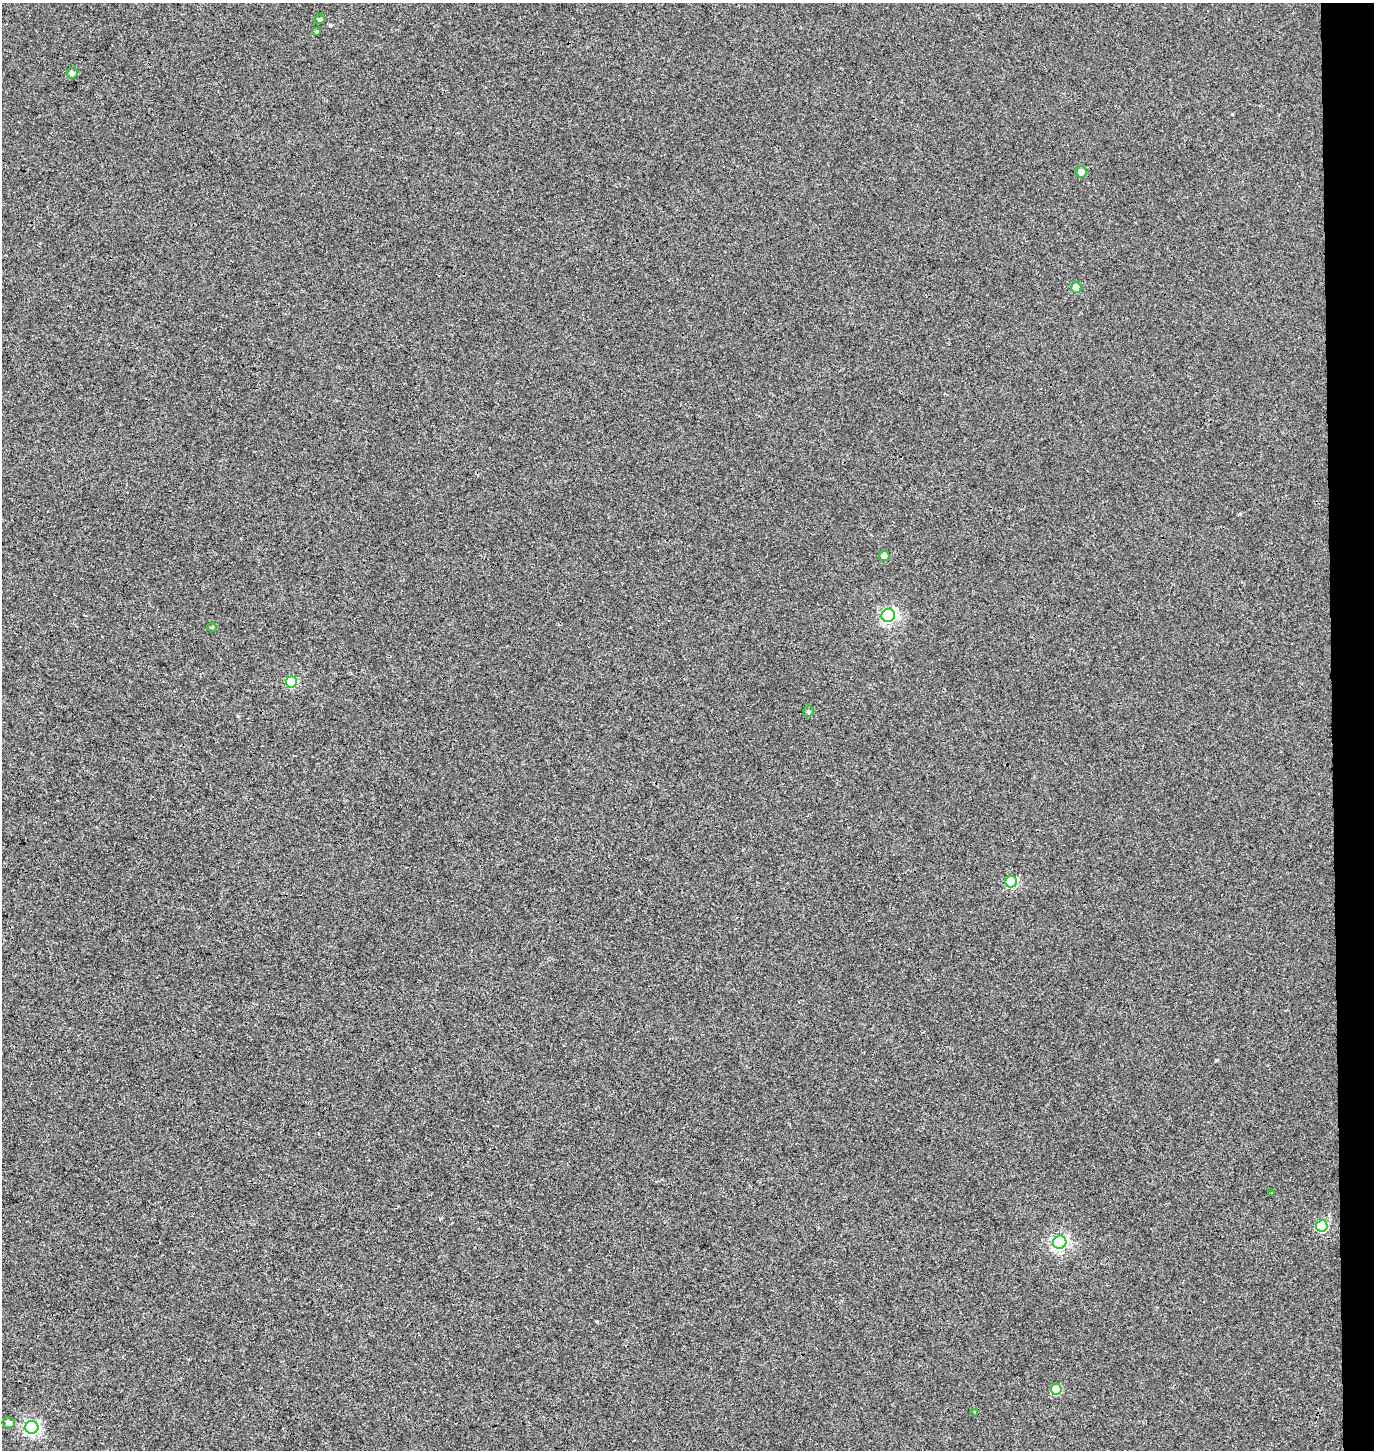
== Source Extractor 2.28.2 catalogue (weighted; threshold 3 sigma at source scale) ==
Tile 6 of 3 x 3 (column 3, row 2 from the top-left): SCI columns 3014-4385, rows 1459-2906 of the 4654 x 4357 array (HDU 1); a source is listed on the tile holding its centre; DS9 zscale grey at full resolution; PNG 1376 x 1452 px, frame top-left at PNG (2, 3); each listed source drawn as its Kron ellipse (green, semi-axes under 4 px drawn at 4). Shown black and unused: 3% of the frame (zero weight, under 3 of 4 exposures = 5% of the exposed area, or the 3 px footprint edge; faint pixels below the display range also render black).
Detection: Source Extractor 2.28.2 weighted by HDU 2 'WHT'; one run over the whole footprint, this tile lists its part. Background 0.00251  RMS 0.004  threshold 0.0179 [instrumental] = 3 sigma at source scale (4.5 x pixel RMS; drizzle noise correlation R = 1.50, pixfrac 1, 0.0396/0.0396 arcsec/px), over >= 5 px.
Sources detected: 18; all 18 listed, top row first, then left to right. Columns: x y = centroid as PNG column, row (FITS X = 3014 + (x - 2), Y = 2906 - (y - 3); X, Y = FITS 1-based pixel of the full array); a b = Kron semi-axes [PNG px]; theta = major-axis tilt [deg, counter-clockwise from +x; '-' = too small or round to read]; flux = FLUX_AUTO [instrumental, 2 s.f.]
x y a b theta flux
320 19 5 4 - 0.73
317 31 4 3 - 0.44
72 73 5 5 - 1.2
1081 172 5 5 - 3
1076 287 5 5 - 6.5
884 556 5 5 - 1.8
888 615 7 6 - 81
212 627 5 4 - 0.5
291 682 5 5 - 19
808 712 5 5 - 0.69
1011 882 6 5 - 27
1272 1193 4 3 - 0.34
1322 1226 5 5 - 26
1060 1242 7 6 - 86
1056 1389 5 5 - 13
975 1412 4 3 - 0.33
9 1423 6 5 - 1.6
32 1427 6 6 - 76
Unlisted compact peaks at least as high as the median listed source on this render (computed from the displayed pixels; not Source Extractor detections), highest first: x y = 1240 514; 1232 114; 1216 1060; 330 25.